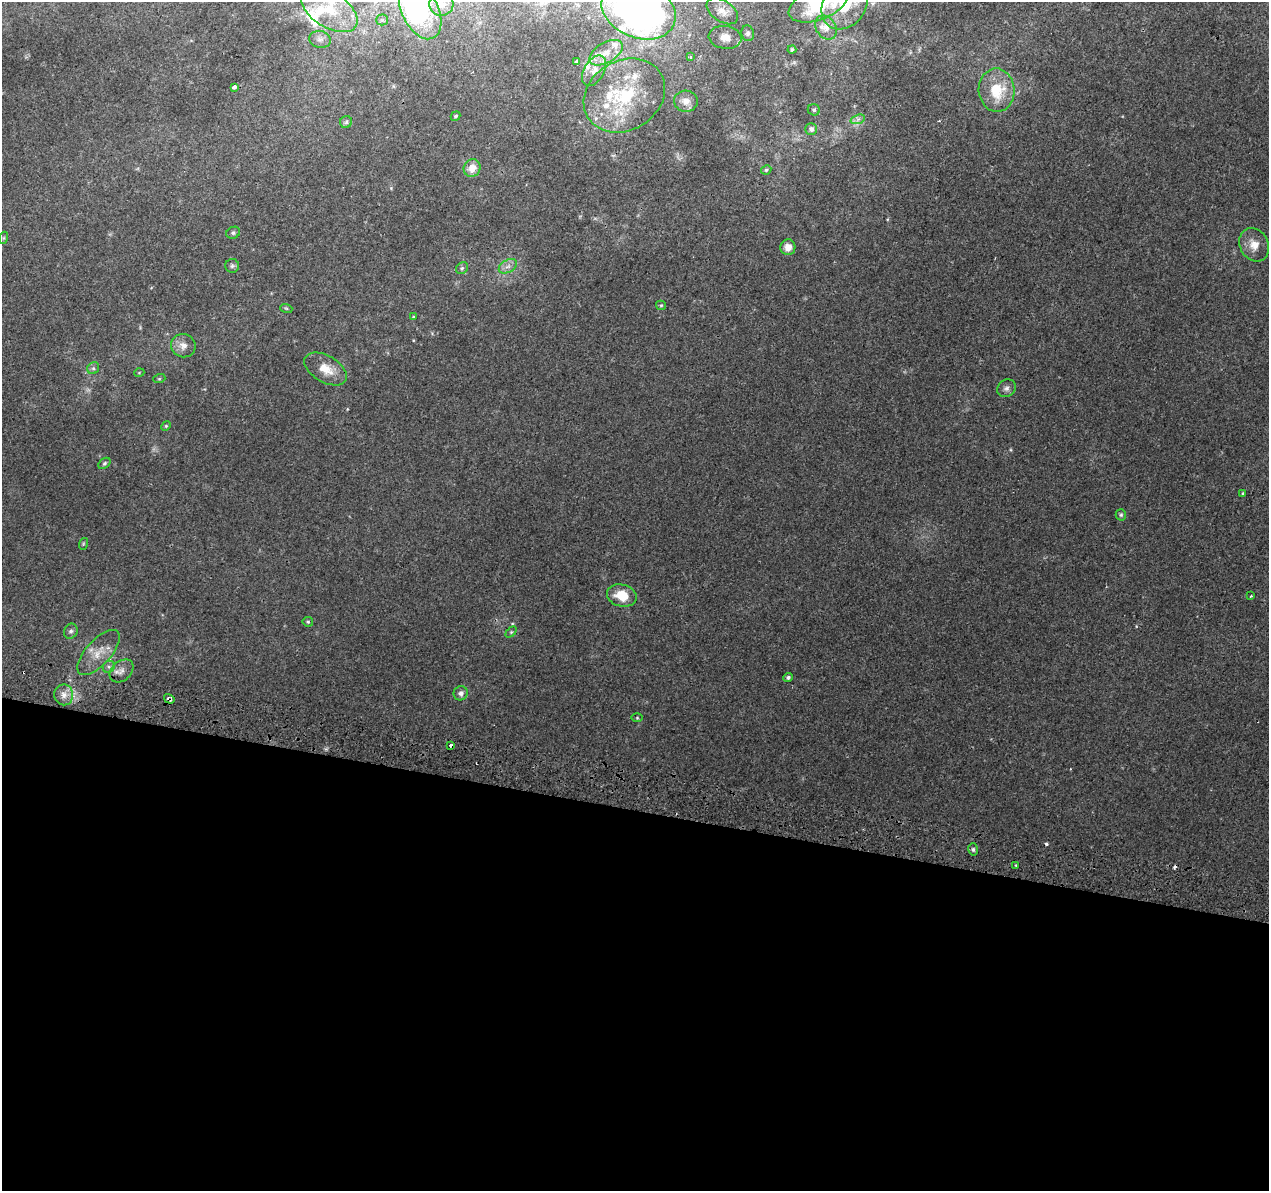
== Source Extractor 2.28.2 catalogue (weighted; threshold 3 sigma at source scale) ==
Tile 14 of 4 x 4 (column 2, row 4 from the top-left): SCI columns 1284-2550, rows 326-1514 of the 5092 x 5344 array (HDU 1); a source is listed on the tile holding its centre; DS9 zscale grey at full resolution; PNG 1271 x 1193 px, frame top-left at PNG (2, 2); each listed source drawn as its Kron ellipse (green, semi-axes under 4 px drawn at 4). Shown black and unused: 32% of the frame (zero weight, under 2 of 3 exposures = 2% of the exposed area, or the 3 px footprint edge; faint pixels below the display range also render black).
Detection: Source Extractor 2.28.2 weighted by HDU 2 'WHT'; one run over the whole footprint, this tile lists its part. Background 0.00752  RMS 0.0036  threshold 0.0161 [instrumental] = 3 sigma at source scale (4.5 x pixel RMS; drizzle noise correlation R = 1.50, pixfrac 1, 0.0396/0.0396 arcsec/px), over >= 5 px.
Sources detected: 78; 1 inside a brighter object's white glare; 2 cosmic-ray / hot-pixel residue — neither listed nor drawn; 10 inside a brighter listed object's ellipse — not listed separately; the other 65 listed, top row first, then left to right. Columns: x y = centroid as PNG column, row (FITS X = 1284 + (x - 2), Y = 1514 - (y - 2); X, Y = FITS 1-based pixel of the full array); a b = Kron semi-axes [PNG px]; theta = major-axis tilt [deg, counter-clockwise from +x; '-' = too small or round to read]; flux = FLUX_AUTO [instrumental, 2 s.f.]
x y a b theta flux
441 4 12 11 - 3.5
818 4 31 15 21 27
845 4 27 21 55 15
329 10 31 17 -33 15
639 10 38 28 -22 190
420 11 30 18 -64 33
722 11 18 10 -34 2.8
382 20 5 5 - 0.78
826 27 13 10 -55 2.7
748 33 8 6 -76 0.86
725 37 16 11 -7 3.3
320 39 11 8 -13 1.9
792 50 4 4 - 0.7
606 53 18 10 31 5
690 57 3 2 - 0.67
577 61 3 3 - 1.5
594 71 17 10 60 4.2
234 87 4 3 - 3
997 90 22 18 -86 12
624 95 43 34 31 28
686 101 12 10 -4 2.4
814 110 6 5 - 0.63
455 116 5 4 - 0.62
858 119 7 4 19 1
346 122 6 6 - 0.79
811 129 6 6 - 1.5
472 168 9 8 - 4
766 170 5 4 - 0.57
233 233 7 6 - 0.78
3 238 6 4 71 0.46
1254 245 17 14 -63 4.4
788 247 8 7 - 2.9
232 266 7 7 - 0.86
508 266 10 6 29 1.6
462 268 6 5 - 0.67
661 305 5 4 - 0.43
286 308 6 3 -18 0.43
413 317 4 4 - 0.37
183 346 12 11 - 2.7
93 368 6 5 - 0.79
326 369 23 13 -30 5.9
139 373 5 3 - 0.3
159 379 6 4 18 0.39
1006 388 10 8 36 1.4
166 426 5 4 - 0.43
104 463 7 4 39 0.62
1243 493 4 3 - 0.34
1121 515 6 5 - 0.57
83 544 6 3 72 0.41
622 595 15 11 -14 7.3
1251 596 3 2 - 0.4
308 622 5 5 - 0.48
71 631 8 6 61 0.95
511 632 6 4 45 0.49
98 652 28 12 48 6
109 667 6 5 - 0.78
122 671 13 9 42 2.3
788 677 5 4 - 0.9
461 693 7 7 - 1.7
64 695 10 9 - 2.6
169 699 5 4 - 1.2
637 718 6 4 0 0.4
451 745 4 3 - 2
973 849 6 4 -75 0.69
1016 865 3 3 - 0.84
Overlapping masked pixels (flux is a lower limit): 2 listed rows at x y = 169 699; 451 745
Isophote crosses this tile's border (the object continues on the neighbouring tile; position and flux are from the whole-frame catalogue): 4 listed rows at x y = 818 4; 845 4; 639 10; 420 11